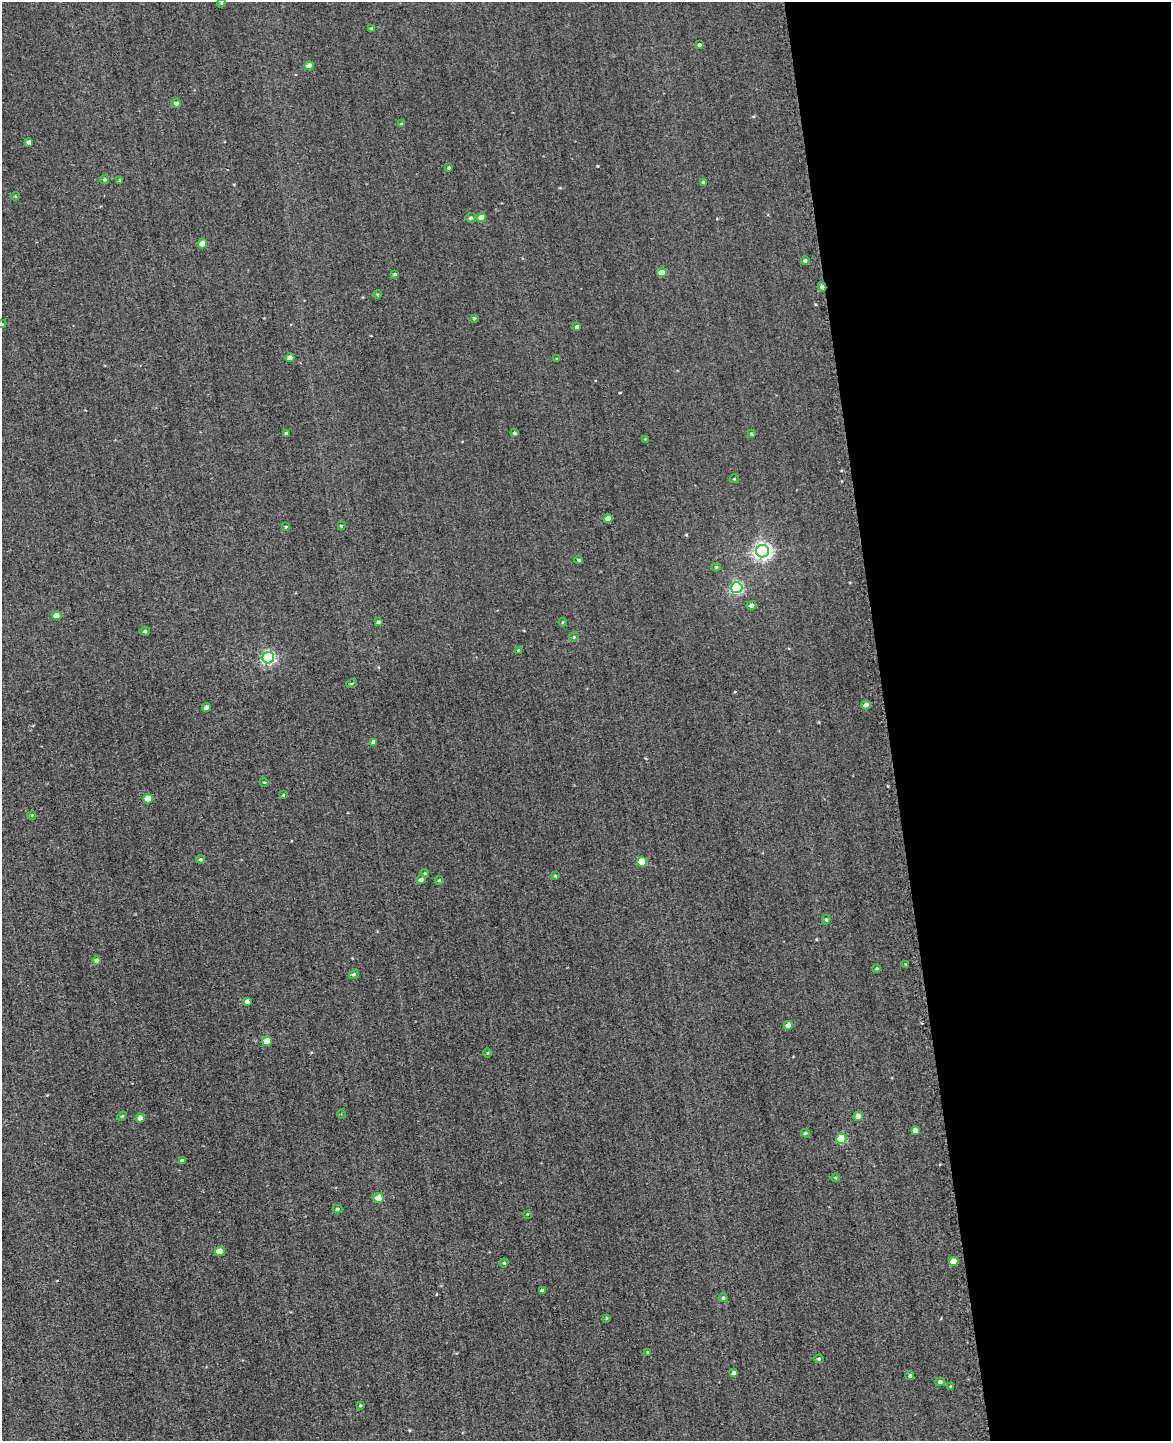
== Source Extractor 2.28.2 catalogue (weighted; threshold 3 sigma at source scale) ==
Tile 8 of 4 x 3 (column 4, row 2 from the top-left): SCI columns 3550-4718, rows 1917-3355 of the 4981 x 4952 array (HDU 1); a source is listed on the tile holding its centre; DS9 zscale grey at full resolution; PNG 1173 x 1443 px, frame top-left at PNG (2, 2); each listed source drawn as its Kron ellipse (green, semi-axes under 4 px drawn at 4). Shown black and unused: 24% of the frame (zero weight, under 2 of 3 exposures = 12% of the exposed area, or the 3 px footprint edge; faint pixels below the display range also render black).
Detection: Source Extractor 2.28.2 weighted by HDU 2 'WHT'; one run over the whole footprint, this tile lists its part. Background 0.58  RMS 3.4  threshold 15.2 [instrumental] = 3 sigma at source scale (4.5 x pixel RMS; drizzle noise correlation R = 1.50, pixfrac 1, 0.05/0.05 arcsec/px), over >= 5 px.
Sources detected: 93; all 93 listed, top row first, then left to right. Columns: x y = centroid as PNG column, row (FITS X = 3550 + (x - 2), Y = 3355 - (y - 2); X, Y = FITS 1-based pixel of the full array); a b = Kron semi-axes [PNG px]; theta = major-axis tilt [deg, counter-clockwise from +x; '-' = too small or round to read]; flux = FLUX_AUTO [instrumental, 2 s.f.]
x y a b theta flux
221 3 4 4 - 320
371 28 3 3 - 400
700 45 4 4 - 620
309 66 4 4 - 2800
176 103 5 4 - 860
401 124 4 2 - 210
29 142 4 4 - 1100
449 168 3 3 - 410
105 179 4 4 - 530
120 180 3 3 - 370
703 182 3 3 - 400
15 196 4 3 - 290
471 218 5 5 - 630
481 218 4 4 - 4100
203 244 4 4 - 4900
805 261 4 4 - 580
662 273 5 4 - 4900
395 274 4 3 - 400
822 287 4 4 - 1100
377 294 4 3 - 290
474 318 4 3 - 470
2 324 4 3 - 370
577 327 4 4 - 900
290 358 4 4 - 2200
557 359 4 3 - 260
287 433 3 3 - 790
515 433 4 3 - 480
751 434 4 3 - 360
645 439 4 3 - 260
734 479 4 3 - 240
608 518 4 4 - 2300
341 526 3 3 - 330
286 527 4 3 - 330
763 551 6 6 - 120000
579 560 4 3 - 480
716 567 4 4 - 440
737 588 6 5 - 41000
752 605 5 4 - 1100
57 616 5 4 - 4500
378 622 3 3 - 670
563 622 4 4 - 330
145 631 5 4 - 490
574 637 5 4 - 420
519 650 3 3 - 450
268 658 6 5 - 62000
352 684 5 3 - 320
866 705 4 4 - 2600
207 707 4 4 - 1300
374 742 4 4 - 1200
264 782 4 3 - 250
284 795 4 3 - 270
148 799 5 4 - 6400
32 815 4 4 - 350
200 860 4 4 - 550
642 862 5 5 - 11000
425 873 4 4 - 360
555 876 4 3 - 310
421 880 4 4 - 1200
439 880 4 4 - 330
826 920 5 4 - 490
96 960 4 4 - 880
906 964 3 3 - 280
877 968 4 3 - 310
354 974 5 4 - 490
247 1002 4 4 - 1200
788 1025 4 4 - 2300
267 1041 5 5 - 5900
488 1053 5 3 - 280
341 1114 4 3 - 260
122 1116 5 4 - 360
858 1116 4 4 - 2800
140 1118 4 4 - 1800
915 1130 4 4 - 1800
805 1133 4 3 - 490
841 1139 5 5 - 13000
182 1160 4 4 - 590
836 1178 4 3 - 290
378 1198 5 5 - 3900
338 1209 5 4 - 480
528 1214 4 3 - 210
220 1251 5 4 - 6600
954 1261 5 4 - 5200
504 1263 4 4 - 380
542 1291 4 3 - 680
723 1298 4 4 - 570
606 1318 4 4 - 370
647 1352 4 3 - 280
819 1359 5 4 - 470
733 1373 4 4 - 810
910 1376 5 4 - 630
940 1382 5 4 - 740
951 1386 4 3 - 250
360 1405 3 2 - 360
Overlapping masked pixels (flux is a lower limit): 1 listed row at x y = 822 287
Isophote crosses this tile's border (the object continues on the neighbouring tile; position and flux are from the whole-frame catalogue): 1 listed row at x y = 2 324